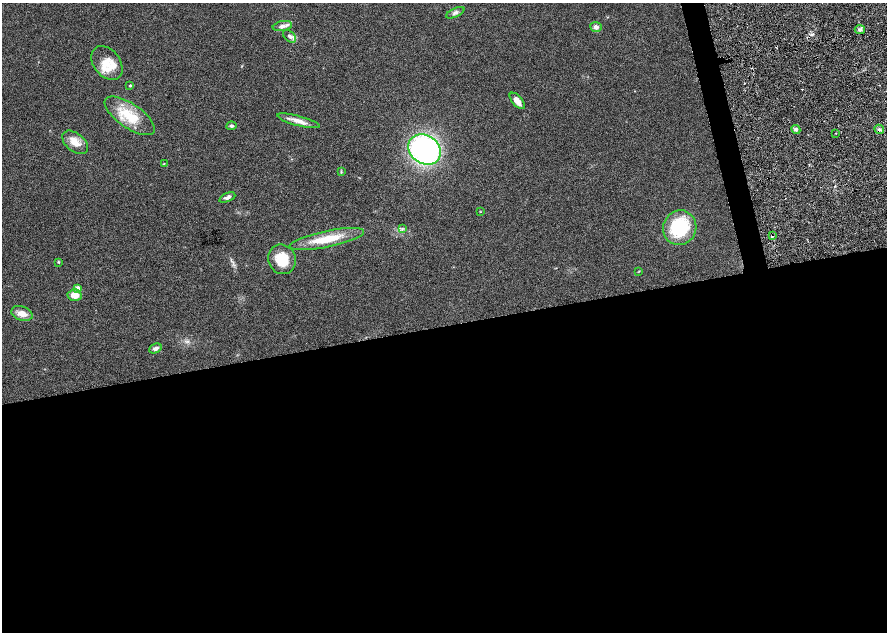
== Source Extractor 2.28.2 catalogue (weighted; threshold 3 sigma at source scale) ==
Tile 15 of 4 x 4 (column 3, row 4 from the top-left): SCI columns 3546-5314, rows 55-1314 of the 7092 x 5198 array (HDU 1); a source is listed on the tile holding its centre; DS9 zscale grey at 2 x 2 block average (1 PNG px = mean of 2 x 2 image px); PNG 889 x 634 px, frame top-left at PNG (2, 3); each listed source drawn as its Kron ellipse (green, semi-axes under 4 px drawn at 4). Shown black and unused: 50% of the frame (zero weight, under 4 of 8 exposures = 4% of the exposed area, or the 3 px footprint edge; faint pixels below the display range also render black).
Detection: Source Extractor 2.28.2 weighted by HDU 2 'WHT'; one run over the whole footprint, this tile lists its part. Background 0.023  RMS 0.0036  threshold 0.0146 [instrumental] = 3 sigma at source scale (4.09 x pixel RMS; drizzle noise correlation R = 1.36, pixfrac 0.8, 0.0396/0.0396 arcsec/px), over >= 5 px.
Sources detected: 35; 4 inside a brighter listed object's ellipse — not listed separately; the other 31 listed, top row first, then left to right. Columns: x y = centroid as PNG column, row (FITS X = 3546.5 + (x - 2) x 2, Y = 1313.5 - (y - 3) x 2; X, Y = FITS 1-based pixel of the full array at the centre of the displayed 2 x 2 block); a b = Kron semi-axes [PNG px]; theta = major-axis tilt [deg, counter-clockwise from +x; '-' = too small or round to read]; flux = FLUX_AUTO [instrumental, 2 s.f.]
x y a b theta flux
455 13 10 4 25 1.8
282 26 10 5 10 2.5
596 27 5 5 - 2.3
860 30 5 4 - 1.5
290 36 7 5 -43 2
107 63 19 13 -52 11
130 86 3 3 - 0.6
517 101 10 5 -48 3.9
130 116 29 12 -34 17
298 121 22 5 -15 4.7
231 126 5 3 - 1.3
796 129 4 4 - 1.2
879 129 5 3 - 1.2
836 133 2 2 - 0.39
75 142 15 9 -39 6.5
425 150 17 14 -35 130
164 164 4 2 - 0.31
341 172 4 2 - 0.54
227 197 8 4 23 1.8
480 212 3 2 - 0.3
402 228 4 2 - 0.7
680 228 17 16 - 34
772 236 4 2 - 0.76
327 239 38 8 12 17
282 259 15 13 -61 14
59 262 3 3 - 0.51
639 271 3 2 - 0.35
77 288 3 3 - 5.4
74 295 7 5 4 6.1
22 314 11 7 -19 4.8
155 348 6 4 24 2.2
Overlapping masked pixels (flux is a lower limit): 2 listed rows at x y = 879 129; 772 236